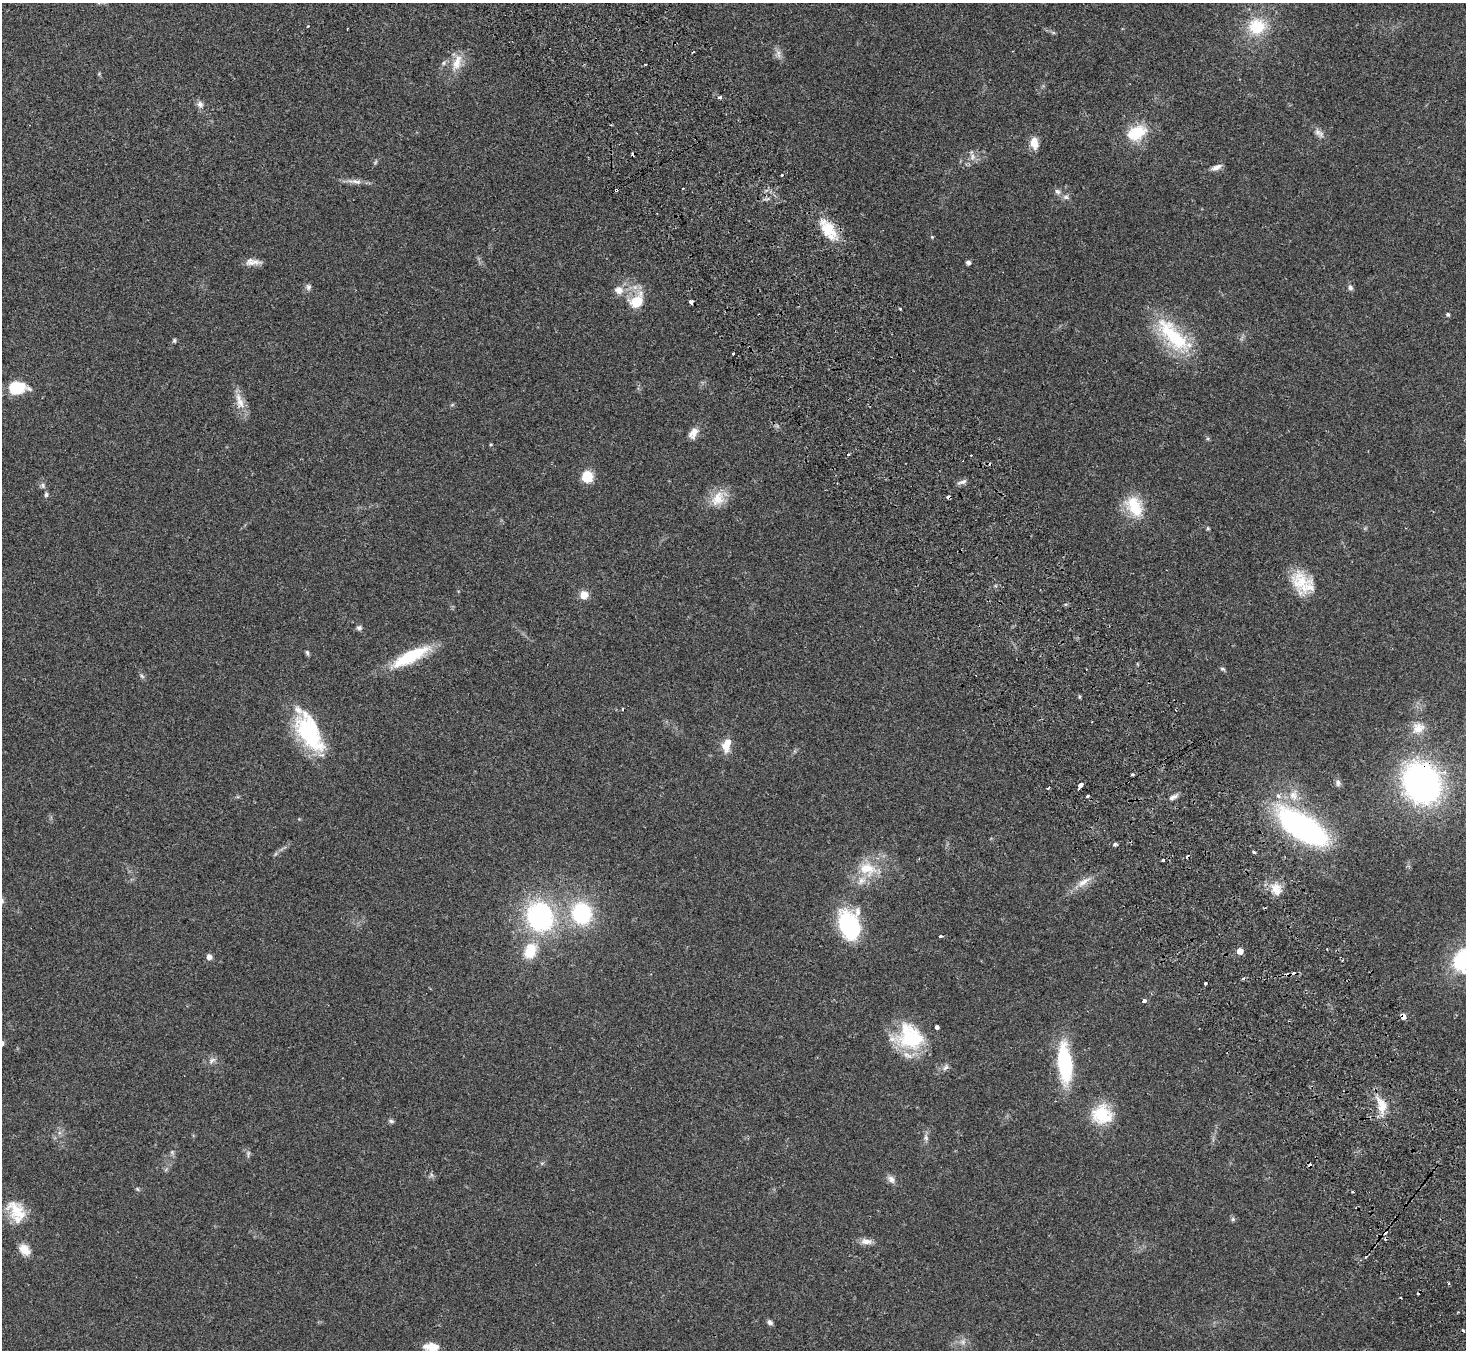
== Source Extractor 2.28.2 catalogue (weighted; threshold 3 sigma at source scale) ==
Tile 6 of 4 x 4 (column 2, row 2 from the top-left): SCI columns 1515-2978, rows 2895-4242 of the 5960 x 5922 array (HDU 1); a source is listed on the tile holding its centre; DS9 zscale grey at full resolution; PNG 1468 x 1352 px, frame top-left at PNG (2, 3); no overlay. Shown black and unused: <1% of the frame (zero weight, under 2 of 3 exposures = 3% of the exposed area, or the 3 px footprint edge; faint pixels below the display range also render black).
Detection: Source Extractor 2.28.2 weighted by HDU 2 'WHT'; one run over the whole footprint, this tile lists its part. Background 0.0842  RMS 0.0075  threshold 0.0337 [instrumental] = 3 sigma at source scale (4.5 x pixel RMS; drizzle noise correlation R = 1.50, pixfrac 1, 0.05/0.05 arcsec/px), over >= 5 px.
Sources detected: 127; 1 too faint to see at this stretch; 15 cosmic-ray / hot-pixel residue — not listed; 6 inside a brighter listed object's ellipse — not listed separately; the other 105 listed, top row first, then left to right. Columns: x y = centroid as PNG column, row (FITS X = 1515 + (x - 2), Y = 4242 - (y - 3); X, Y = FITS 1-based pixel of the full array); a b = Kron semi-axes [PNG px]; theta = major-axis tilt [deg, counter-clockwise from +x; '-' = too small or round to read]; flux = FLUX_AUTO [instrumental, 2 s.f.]
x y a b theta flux
308 26 3 3 - 0.76
1257 27 20 18 25 29
693 52 3 2 - 1.4
778 54 13 6 -76 3.7
444 63 7 5 23 1.8
457 63 26 11 70 12
720 97 3 3 - 2.7
200 104 9 8 - 3.4
1136 133 25 16 28 26
1319 133 16 8 -37 4
1034 143 14 9 -81 8.5
972 157 10 8 -88 4.1
1216 167 14 6 22 3.8
782 175 3 3 - 2.3
356 181 17 6 -9 4.7
683 189 3 3 - 1.3
1058 192 10 7 -32 2.6
1066 197 9 6 -10 2.6
828 229 30 15 -57 22
932 237 4 4 - 0.84
253 262 21 8 -1 5.7
968 262 4 4 - 2.8
308 287 9 7 -86 2.2
1350 288 8 6 -65 2.1
619 290 14 12 -19 7.2
637 301 21 15 46 19
691 302 4 4 - 8.1
900 309 3 3 - 0.83
1448 314 5 4 - 1.5
1173 336 57 21 -46 56
174 340 6 4 -78 1.1
733 354 3 3 - 1.5
16 388 17 12 10 23
240 401 28 10 -72 9.8
452 405 6 4 19 0.88
693 433 15 9 60 6.1
1208 439 6 4 -72 0.98
848 454 3 3 - 1.7
971 455 2 2 - 0.65
587 476 10 9 - 17
962 482 14 3 15 2.2
43 486 8 6 -62 2
46 494 7 5 88 1.5
949 497 4 3 - 6.8
718 499 23 17 57 15
1134 506 29 20 -60 26
1208 528 5 5 - 0.86
1301 582 27 25 -69 24
584 595 8 8 - 8
359 628 7 6 - 2
307 653 7 4 -72 1.5
411 656 44 12 27 41
1222 669 6 5 - 1.3
142 676 8 5 -49 1.6
1079 697 5 3 - 1.1
623 709 3 2 - 1.1
1418 728 18 14 14 9.2
309 732 49 23 -62 64
727 745 19 10 76 9.9
1338 783 8 7 - 2.4
1422 783 26 22 -59 300
1080 785 5 3 - 15
1048 788 3 2 - 1.3
1294 795 16 13 -89 11
1087 796 3 3 - 2.4
1278 796 7 6 - 2.7
1173 797 14 5 27 3.2
1303 828 32 13 -33 310
1115 845 4 3 - 2.6
1254 852 3 3 - 1.5
1163 860 3 3 - 2
867 869 27 19 -16 23
1083 882 25 8 34 8.9
1276 889 17 11 -68 11
582 913 18 17 - 71
540 916 30 26 -71 110
849 925 32 22 -76 66
940 936 4 3 - 1.5
530 951 20 14 66 20
1240 951 5 5 - 7.3
209 957 6 6 - 3.2
1205 983 3 3 - 2
1144 1001 4 3 - 3.6
1403 1016 5 5 - 4.6
909 1037 35 28 -15 51
212 1060 11 7 33 3.1
1065 1064 37 13 -84 74
946 1067 10 6 50 2.6
1382 1107 21 12 -87 13
1102 1114 21 19 -19 33
391 1121 8 5 -15 1.5
926 1138 10 6 -80 2.4
172 1152 7 4 -46 1.3
248 1154 10 5 84 1.7
542 1163 6 4 18 1
431 1175 7 4 -88 1.5
891 1179 11 8 -49 3.7
137 1189 6 5 - 1.1
1353 1191 3 2 - 1.1
17 1211 30 18 -44 20
1233 1219 6 5 - 1.3
866 1241 15 8 -6 5
24 1250 14 10 -46 8.8
770 1322 7 5 -29 2.3
431 1347 17 11 -1 11
Overlapping masked pixels (flux is a lower limit): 3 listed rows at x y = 949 497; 1422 783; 1403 1016
Isophote crosses this tile's border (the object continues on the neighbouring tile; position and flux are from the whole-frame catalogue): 1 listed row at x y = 431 1347